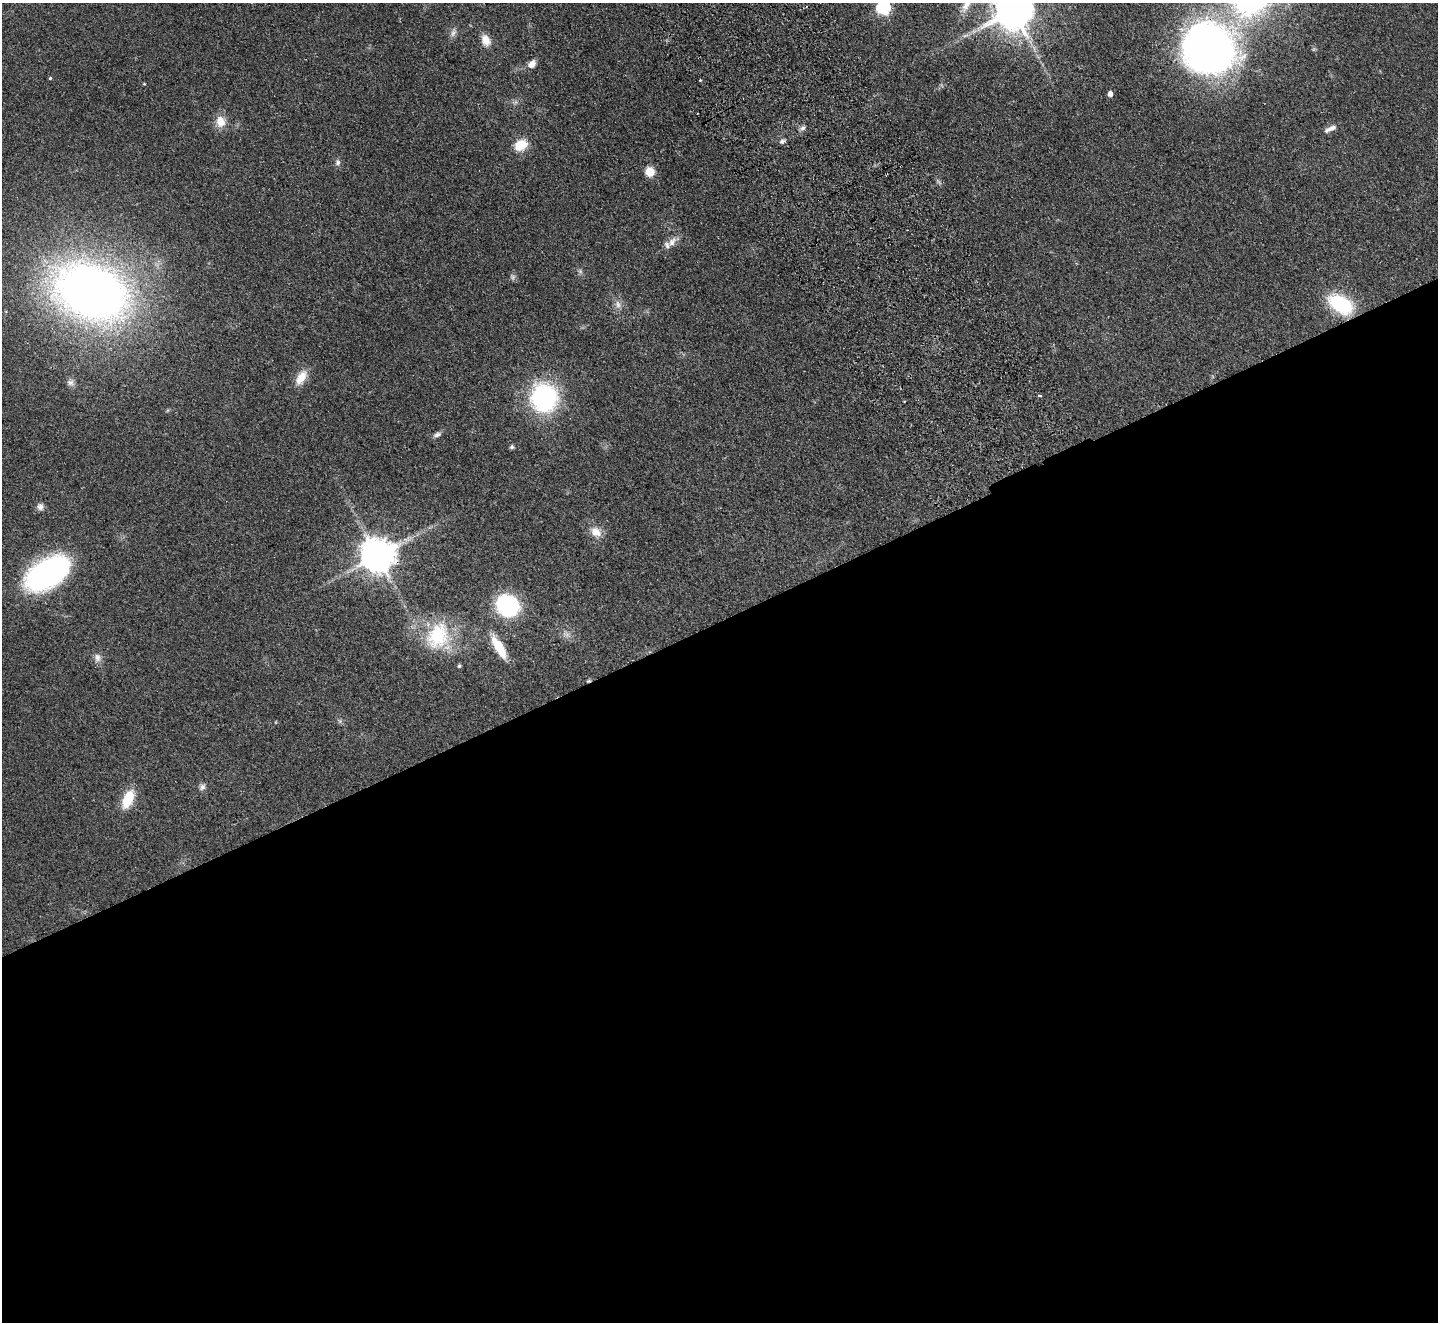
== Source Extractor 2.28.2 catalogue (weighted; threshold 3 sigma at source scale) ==
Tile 15 of 4 x 4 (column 3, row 4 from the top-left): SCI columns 2922-4357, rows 323-1642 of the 5845 x 5791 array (HDU 1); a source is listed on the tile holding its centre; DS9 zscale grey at full resolution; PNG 1440 x 1324 px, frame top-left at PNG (2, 3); no overlay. Shown black and unused: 53% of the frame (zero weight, under 2 of 3 exposures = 3% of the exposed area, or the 3 px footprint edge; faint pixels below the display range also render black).
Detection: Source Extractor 2.28.2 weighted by HDU 2 'WHT'; one run over the whole footprint, this tile lists its part. Background 0.102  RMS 0.0081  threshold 0.0365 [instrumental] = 3 sigma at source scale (4.5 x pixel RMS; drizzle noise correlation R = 1.50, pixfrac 1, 0.05/0.05 arcsec/px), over >= 5 px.
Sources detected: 44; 1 too faint to see at this stretch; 3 cosmic-ray / hot-pixel residue — not listed; the other 40 listed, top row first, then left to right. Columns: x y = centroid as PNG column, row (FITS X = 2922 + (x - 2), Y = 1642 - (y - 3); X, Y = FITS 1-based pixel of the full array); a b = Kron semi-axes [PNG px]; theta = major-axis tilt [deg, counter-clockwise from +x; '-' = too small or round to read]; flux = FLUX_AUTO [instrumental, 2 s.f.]
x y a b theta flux
966 5 23 9 63 9.4
883 7 6 6 - 140
1013 10 11 11 - 2800
453 33 12 6 64 3.3
486 40 15 10 -66 8.4
1208 48 43 40 -34 530
532 64 11 8 47 5.4
50 78 4 3 - 0.86
144 84 5 3 - 0.62
1110 94 4 4 - 5.2
220 121 15 13 -84 9.8
803 128 8 5 26 2.2
1331 128 14 7 19 4.6
782 141 7 5 16 2.4
521 145 14 11 28 17
338 162 8 7 - 2.4
650 172 9 9 - 11
672 242 16 8 52 6.6
580 271 7 5 -47 1.6
513 277 9 6 -85 2
92 292 63 44 -21 680
618 304 11 7 -82 4
1340 304 22 14 -31 60
301 377 22 11 58 11
70 383 10 8 -21 3.2
1039 396 4 3 - 1.2
544 398 23 21 -87 130
437 435 10 6 21 2.9
512 447 6 5 - 1.4
40 507 9 9 - 3.5
596 532 15 11 -33 9
377 556 10 10 - 1800
47 573 33 19 33 220
507 605 17 15 -32 97
438 636 37 29 66 46
499 647 29 9 -59 19
97 657 12 9 -75 4.6
459 666 4 4 - 1.3
202 787 9 7 47 2.7
128 799 19 10 66 23
Overlapping masked pixels (flux is a lower limit): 2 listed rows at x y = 1208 48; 377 556
Isophote crosses this tile's border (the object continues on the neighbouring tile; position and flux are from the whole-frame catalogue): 4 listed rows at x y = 966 5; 883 7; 1013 10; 1208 48